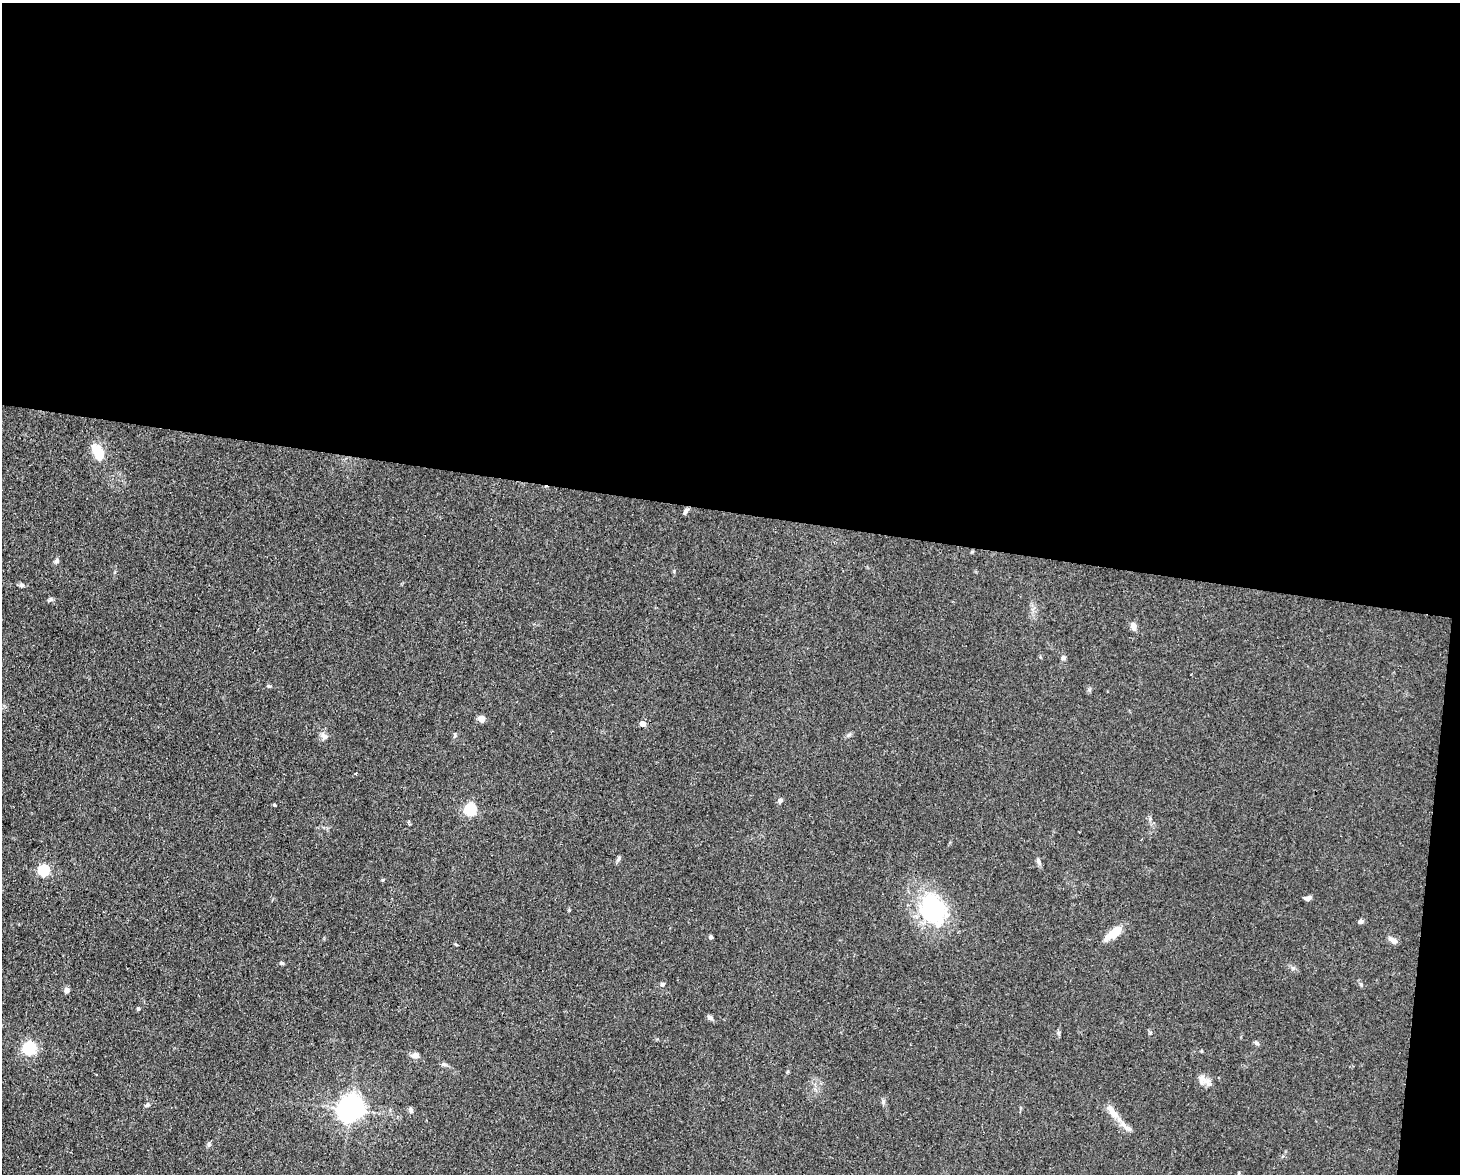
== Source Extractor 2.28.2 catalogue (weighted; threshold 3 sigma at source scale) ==
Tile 3 of 3 x 4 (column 3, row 1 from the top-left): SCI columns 3140-4597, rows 3517-4688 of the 4709 x 4691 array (HDU 1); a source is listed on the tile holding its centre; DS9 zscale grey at full resolution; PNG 1462 x 1176 px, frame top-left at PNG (2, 3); no overlay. Shown black and unused: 45% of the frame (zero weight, under 3 of 4 exposures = <1% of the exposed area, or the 3 px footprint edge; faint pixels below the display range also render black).
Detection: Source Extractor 2.28.2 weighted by HDU 2 'WHT'; one run over the whole footprint, this tile lists its part. Background 0.0813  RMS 0.0062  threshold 0.0278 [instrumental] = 3 sigma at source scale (4.5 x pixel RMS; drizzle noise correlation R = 1.50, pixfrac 1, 0.05/0.05 arcsec/px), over >= 5 px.
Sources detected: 44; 1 inside a brighter object's white glare — not listed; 2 inside a brighter listed object's ellipse — not listed separately; the other 41 listed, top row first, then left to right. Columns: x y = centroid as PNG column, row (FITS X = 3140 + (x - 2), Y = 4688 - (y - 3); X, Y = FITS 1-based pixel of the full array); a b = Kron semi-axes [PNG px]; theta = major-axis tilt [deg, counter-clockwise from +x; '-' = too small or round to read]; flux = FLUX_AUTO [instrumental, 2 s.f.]
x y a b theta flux
98 452 18 9 -62 17
685 512 9 4 59 1.7
56 561 7 5 66 1.4
22 585 6 5 - 1.6
50 599 9 5 40 1.2
1133 626 10 6 -78 3.1
1063 658 6 5 - 1.3
269 686 7 3 1 0.74
481 719 5 4 - 9.4
643 724 5 4 - 5.4
849 735 7 5 28 1.3
324 736 11 7 -35 2.5
780 801 6 5 - 1.8
274 805 4 4 - 0.65
470 810 6 5 - 76
1150 819 7 4 90 1.2
619 859 9 3 71 1.1
1038 861 9 6 -62 1.7
44 871 5 5 - 65
1308 898 8 4 16 2.4
932 909 33 25 -62 68
1360 921 5 4 - 2.6
1113 933 24 9 39 10
711 937 4 4 - 1.5
1393 940 14 6 -25 2.6
282 963 6 4 -3 1
662 984 6 6 - 1.3
67 990 7 6 - 2
138 1009 4 3 - 0.85
710 1017 8 5 -25 1.9
1256 1043 7 5 -28 1.4
29 1048 6 5 - 110
415 1055 7 6 - 3.6
444 1064 8 5 -30 1.4
1202 1079 14 10 -81 4.1
883 1102 7 4 73 1.1
147 1105 8 4 15 1.1
350 1110 8 7 - 460
411 1110 8 5 -85 1.5
1114 1114 17 9 -46 6.3
209 1144 7 4 -89 1.1
Unlisted compact peaks at least as high as the median listed source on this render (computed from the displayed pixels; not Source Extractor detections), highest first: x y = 1361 984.